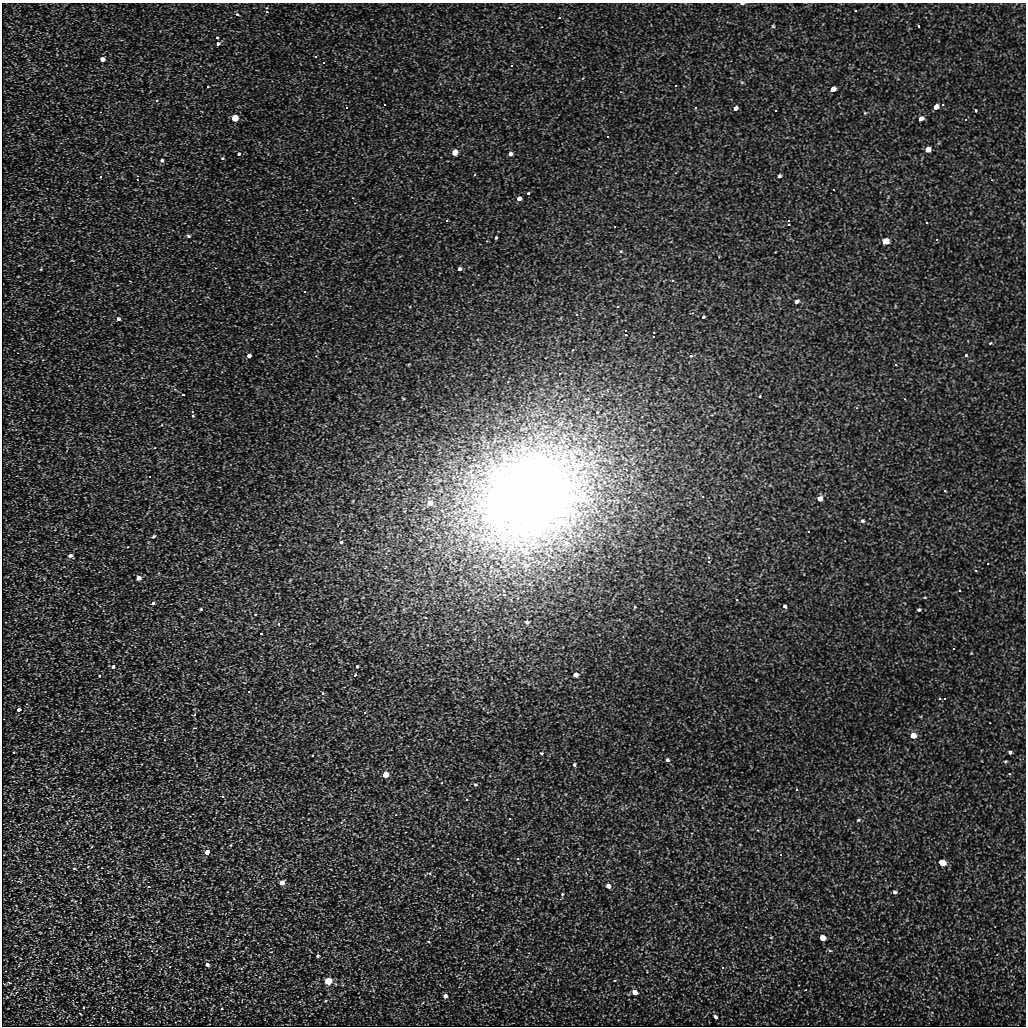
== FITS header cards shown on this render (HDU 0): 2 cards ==
NAXIS1  =                 1024
NAXIS2  =                 1024

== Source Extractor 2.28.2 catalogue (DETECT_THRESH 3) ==
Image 1024 x 1024 px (HDU 0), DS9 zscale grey, 1 PNG px = 1 image px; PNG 1028 x 1028 px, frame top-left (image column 1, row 1024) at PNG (2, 3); no overlay
Background 4.68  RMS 3.7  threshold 11.1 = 3 sigma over >= 5 px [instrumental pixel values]
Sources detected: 176; all 176 listed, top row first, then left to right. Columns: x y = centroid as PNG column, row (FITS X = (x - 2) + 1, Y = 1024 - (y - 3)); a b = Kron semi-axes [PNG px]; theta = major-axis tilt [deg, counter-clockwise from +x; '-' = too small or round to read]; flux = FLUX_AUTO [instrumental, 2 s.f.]
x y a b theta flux
742 4 6 3 0 460
855 11 3 2 - 260
266 12 3 3 - 23000
237 14 5 4 - 330
559 18 3 2 - 240
773 26 5 5 - 340
918 26 3 3 - 350
217 38 3 3 - 1700
218 44 3 3 - 2500
315 57 3 2 - 250
102 59 4 4 - 2100
323 63 3 2 - 360
511 66 4 3 - 470
742 82 6 4 -30 360
676 86 4 3 - 230
208 87 3 2 - 210
833 89 5 4 - 4200
157 101 3 3 - 560
384 105 3 2 - 220
943 105 4 3 - 370
936 107 5 4 - 3200
695 108 4 3 - 290
735 108 5 4 - 1800
976 110 3 3 - 560
775 111 3 3 - 890
865 113 5 4 - 320
235 118 4 4 - 25000
921 119 6 5 - 1400
965 120 5 4 - 410
928 150 5 4 - 3600
455 153 4 4 - 11000
239 154 4 4 - 370
510 154 4 4 - 1800
222 158 4 4 - 380
162 160 4 4 - 660
475 175 3 3 - 440
779 176 4 3 - 590
100 177 3 3 - 530
137 180 3 2 - 170
528 193 4 4 - 270
353 198 2 2 - 160
519 199 4 4 - 1900
307 210 4 2 - 160
34 219 3 2 - 160
447 221 3 3 - 500
788 225 3 3 - 52000
614 227 3 2 - 410
188 236 4 3 - 490
496 238 3 3 - 430
937 240 4 3 - 390
885 241 5 4 - 11000
621 251 5 4 - 310
41 269 4 3 - 220
459 269 4 3 - 1500
673 281 4 2 - 240
305 292 3 3 - 270
797 301 4 4 - 1200
703 317 4 4 - 340
118 319 4 4 - 970
626 335 3 3 - 45000
654 337 3 3 - 3800
990 343 5 4 - 310
573 350 4 3 - 250
966 355 4 4 - 430
249 356 4 3 - 1800
316 356 3 3 - 160
691 356 6 4 22 420
409 364 5 3 - 210
896 365 3 3 - 380
560 374 3 3 - 3700
175 389 6 5 - 410
183 395 3 3 - 790
760 397 3 3 - 510
193 416 3 3 - 15000
162 425 4 4 - 260
155 448 4 4 - 240
150 477 4 3 - 290
542 482 3 3 - 3600
945 491 3 3 - 310
529 496 121 96 31 310000
703 497 3 2 - 330
429 498 3 3 - 1400
820 499 4 4 - 3200
430 503 4 4 - 3200
862 521 5 5 - 590
809 532 3 3 - 590
154 536 4 3 - 520
341 542 4 4 - 540
566 543 7 6 - 930
128 547 3 3 - 220
70 556 5 4 - 1600
709 562 3 3 - 20000
988 564 3 2 - 160
525 565 8 7 - 870
491 567 4 4 - 510
976 571 3 3 - 3400
139 578 4 3 - 3300
960 591 3 3 - 760
504 595 3 3 - 36000
925 597 5 3 - 250
737 600 5 3 - 230
153 603 4 4 - 760
785 606 5 4 - 700
635 607 3 3 - 240
201 609 3 3 - 300
919 610 5 4 - 510
255 614 3 2 - 160
426 618 3 2 - 290
527 622 4 4 - 640
278 624 4 4 - 270
261 634 3 3 - 330
954 649 3 2 - 300
971 653 3 3 - 180
113 666 4 4 - 890
357 666 3 3 - 740
355 675 4 4 - 320
575 675 4 4 - 3400
99 676 3 2 - 170
249 692 3 3 - 360
323 693 4 4 - 450
940 699 4 3 - 300
945 699 3 3 - 400
19 709 5 4 - 1300
365 713 4 3 - 340
195 728 4 2 - 210
913 735 4 4 - 5800
165 740 4 4 - 220
1010 752 6 4 -28 510
14 753 3 2 - 370
541 753 5 4 - 290
313 755 3 2 - 190
667 760 4 3 - 590
1005 761 6 3 18 290
574 765 4 4 - 450
385 774 4 4 - 12000
1009 774 4 4 - 300
442 783 3 2 - 200
475 784 6 5 - 510
797 789 5 3 - 270
223 797 3 3 - 630
467 800 3 3 - 520
396 815 4 3 - 220
510 819 3 2 - 280
858 820 6 5 - 500
230 845 4 4 - 260
92 847 4 3 - 270
207 852 4 4 - 3700
781 855 4 3 - 240
518 859 3 3 - 840
942 862 5 4 - 14000
74 868 4 3 - 270
429 873 8 4 0 480
282 882 4 4 - 2300
608 886 4 4 - 2300
149 887 4 3 - 280
895 892 5 4 - 720
562 894 5 4 - 310
771 937 4 2 - 170
822 938 4 4 - 8200
428 942 5 3 - 260
388 950 5 3 - 240
830 951 5 4 - 500
318 956 5 4 - 480
207 964 4 4 - 1000
170 967 4 4 - 220
723 968 4 3 - 400
328 981 4 4 - 23000
615 981 3 3 - 890
9 982 5 3 - 200
634 992 4 4 - 3600
445 996 4 4 - 1500
325 1001 5 4 - 270
84 1008 3 3 - 560
222 1009 3 3 - 970
80 1014 5 2 - 190
715 1016 4 3 - 610
At the frame edge (FLAGS 8, measured only in part): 1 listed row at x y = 742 4